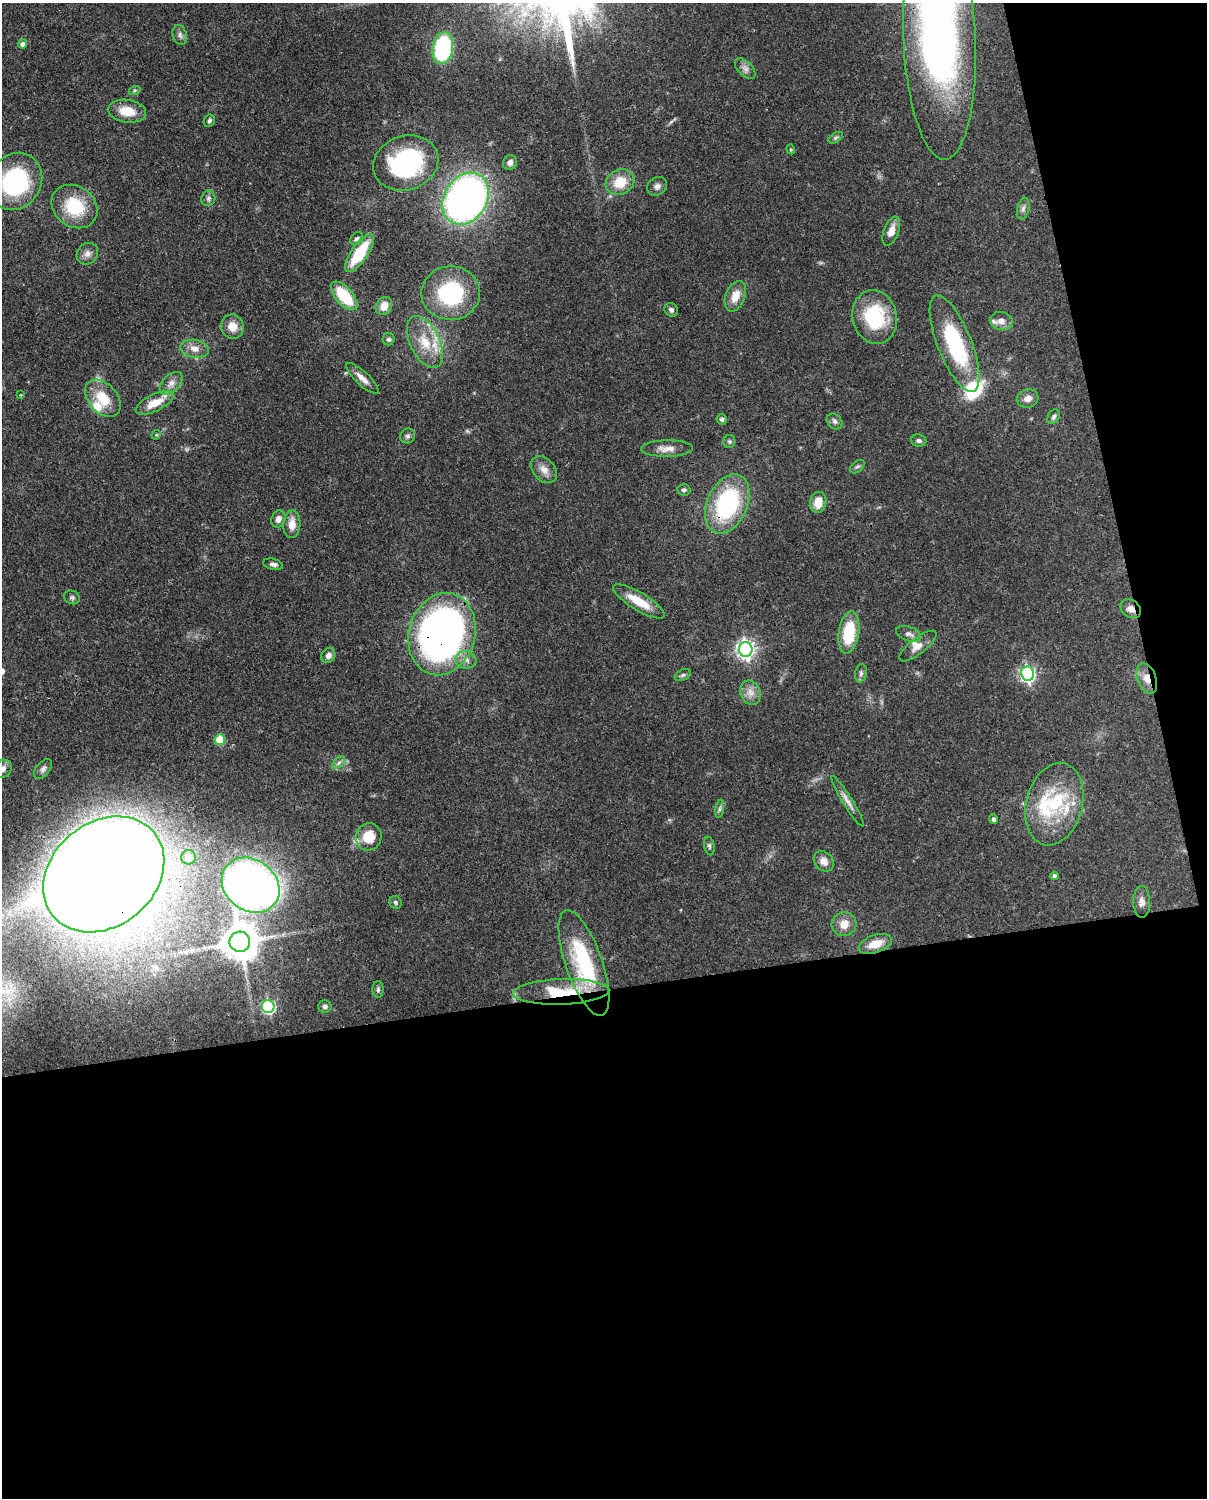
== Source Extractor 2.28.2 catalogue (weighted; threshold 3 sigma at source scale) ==
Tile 12 of 4 x 3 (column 4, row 3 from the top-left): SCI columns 3706-4910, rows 156-1651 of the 5001 x 4910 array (HDU 1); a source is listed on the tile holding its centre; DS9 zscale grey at full resolution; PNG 1209 x 1500 px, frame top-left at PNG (2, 3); each listed source drawn as its Kron ellipse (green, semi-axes under 4 px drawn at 4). Shown black and unused: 39% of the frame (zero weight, under 3 of 4 exposures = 7% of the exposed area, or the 3 px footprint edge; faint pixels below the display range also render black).
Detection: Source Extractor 2.28.2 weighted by HDU 2 'WHT'; one run over the whole footprint, this tile lists its part. Background 0.107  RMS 0.0042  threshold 0.0188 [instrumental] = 3 sigma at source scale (4.5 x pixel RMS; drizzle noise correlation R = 1.50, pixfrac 1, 0.05/0.05 arcsec/px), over >= 5 px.
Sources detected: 106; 9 inside a brighter listed object's ellipse — not listed separately; the other 97 listed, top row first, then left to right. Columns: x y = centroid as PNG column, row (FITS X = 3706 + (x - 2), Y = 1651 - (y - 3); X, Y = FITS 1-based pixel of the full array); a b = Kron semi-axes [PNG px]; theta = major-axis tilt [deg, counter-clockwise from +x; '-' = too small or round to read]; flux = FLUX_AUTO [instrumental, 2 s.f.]
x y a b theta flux
180 35 10 7 -73 1.4
939 38 121 36 -87 270
22 44 4 4 - 1.4
443 48 16 10 81 44
745 68 13 7 -45 2.2
135 90 6 4 18 0.62
127 111 19 11 -8 8.1
209 121 6 5 - 0.94
835 138 8 4 32 0.88
791 149 5 4 - 0.52
510 162 7 7 - 1.7
406 163 33 27 19 57
15 181 30 25 57 47
620 182 15 12 28 9.5
657 186 11 8 35 1.9
208 198 8 7 - 1.2
466 199 27 21 58 210
74 206 24 20 -37 19
1023 209 11 6 76 1.4
891 231 15 7 69 3.9
357 239 7 5 43 1
359 253 22 8 55 20
87 254 11 10 - 2.4
451 293 29 27 -1 38
344 296 17 8 -48 19
735 296 16 9 68 5.6
384 306 9 7 59 4.7
671 310 7 6 - 1.1
875 317 27 22 -76 28
1001 321 11 9 -11 2.9
232 327 12 11 - 5
389 339 6 6 - 0.95
425 342 28 14 -64 12
955 344 51 17 -68 41
195 349 14 9 -9 3.7
362 378 21 6 -43 3.5
171 383 14 8 46 2.8
21 395 3 2 - 0.49
103 398 21 14 -49 11
1028 398 11 9 17 2.9
154 403 20 8 26 8
1054 417 8 5 57 1
722 419 5 5 - 1.2
835 421 9 6 -46 1.3
156 435 5 4 - 0.45
408 436 8 7 - 1.1
919 440 8 6 -7 1.2
729 441 6 6 - 0.78
667 449 26 8 1 4.2
857 467 8 5 38 1
544 470 15 11 -48 3.6
684 490 7 5 -5 0.88
818 502 10 8 81 5.6
727 504 31 20 66 48
278 519 9 7 66 2.2
292 524 14 8 87 4.6
273 564 10 5 -13 1.4
72 597 8 6 -20 0.97
639 601 29 9 -31 9.9
1131 609 11 8 -33 2.7
849 632 21 10 81 19
442 634 42 33 74 180
908 634 13 7 -18 1.9
918 646 23 8 38 3.7
746 649 7 7 - 180
328 655 8 6 53 1.8
466 660 10 8 -10 2.6
861 673 9 6 80 1.2
1028 674 7 6 - 100
683 675 8 5 27 1
1147 678 16 9 -70 4.6
751 693 12 10 -70 3.4
220 740 5 5 - 16
339 763 8 4 45 1.1
3 769 10 8 46 2.2
43 769 11 6 49 1.5
848 801 30 5 -58 2.8
1054 804 42 28 75 28
720 809 9 4 81 0.96
994 819 5 4 - 1.3
369 837 14 13 - 8.9
709 846 9 5 -78 0.95
188 857 7 7 - 6.3
824 861 11 9 -48 3.3
104 874 66 52 40 1700
1054 876 4 4 - 1.1
251 885 31 25 -38 290
395 902 7 6 - 0.91
1142 902 16 8 -90 2.5
844 924 12 12 - 4.9
240 942 10 10 - 1100
875 944 17 9 19 6.4
584 963 55 18 -71 39
378 989 8 5 89 1
561 992 48 12 2 23
325 1006 6 6 - 1.2
268 1007 6 6 - 66
Overlapping masked pixels (flux is a lower limit): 8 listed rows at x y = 939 38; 955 344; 727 504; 1131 609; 442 634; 1147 678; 104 874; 561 992
Isophote crosses this tile's border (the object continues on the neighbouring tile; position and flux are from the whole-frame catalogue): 2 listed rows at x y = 939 38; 3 769